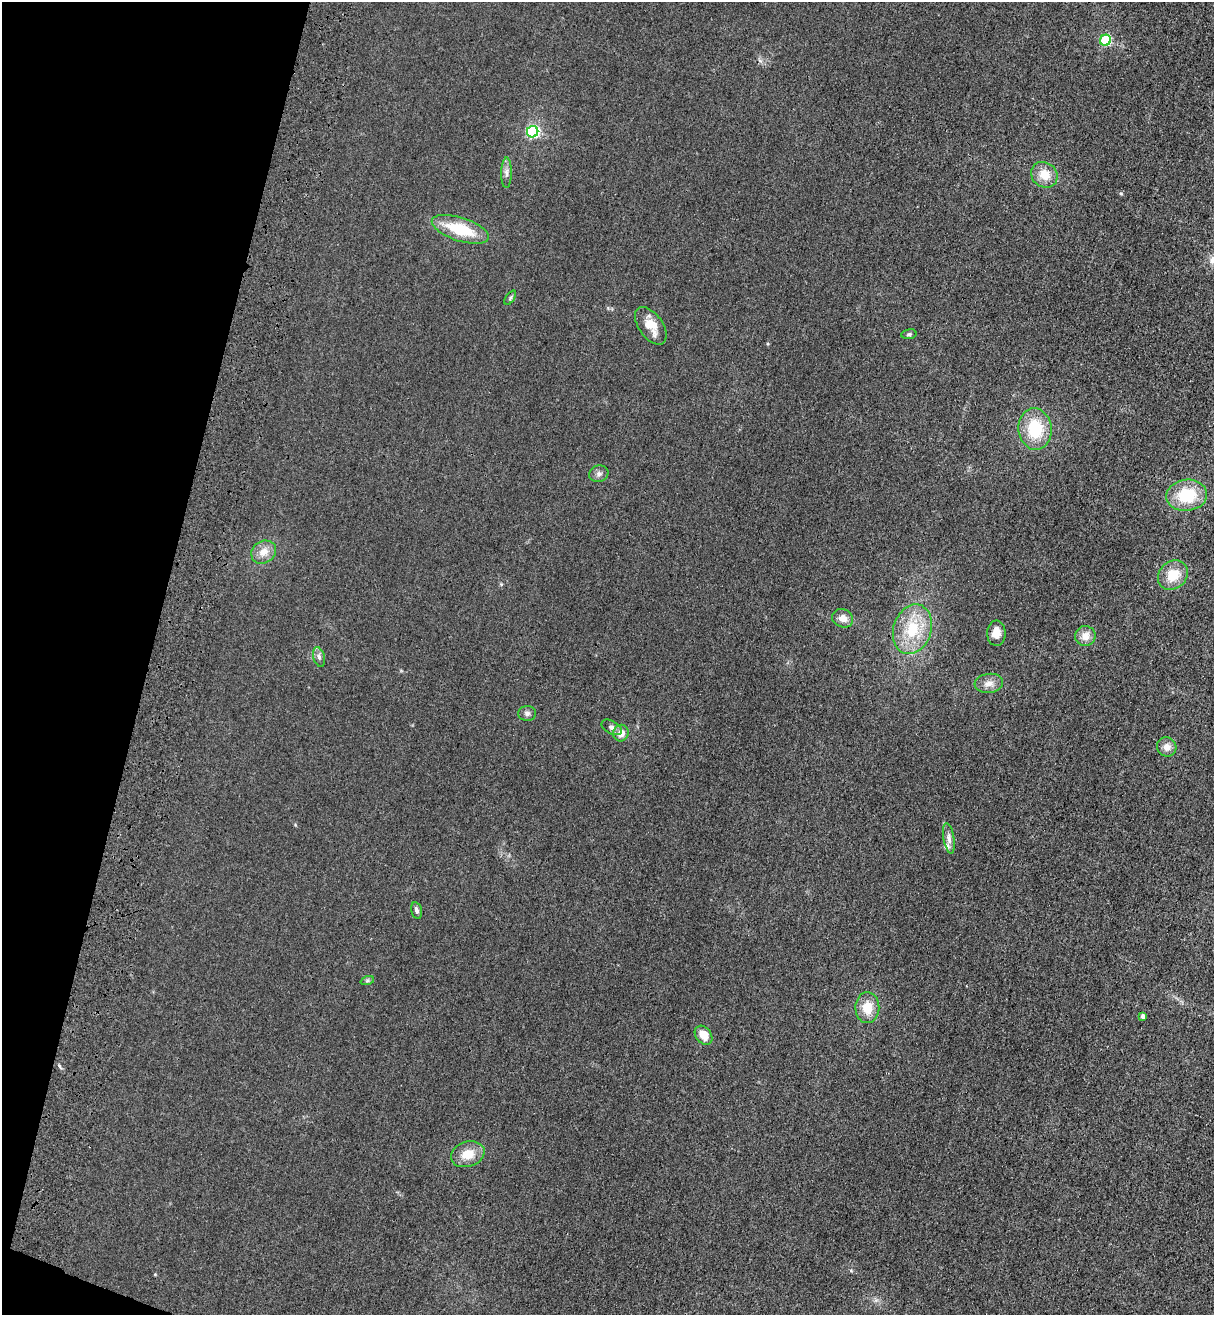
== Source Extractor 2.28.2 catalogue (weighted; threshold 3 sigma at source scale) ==
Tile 9 of 4 x 4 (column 1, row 3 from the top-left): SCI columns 370-1581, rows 1359-2671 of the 5463 x 5344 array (HDU 1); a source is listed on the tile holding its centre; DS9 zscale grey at full resolution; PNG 1216 x 1317 px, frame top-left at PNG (2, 2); each listed source drawn as its Kron ellipse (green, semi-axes under 4 px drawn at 4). Shown black and unused: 13% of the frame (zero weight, under 3 of 4 exposures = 6% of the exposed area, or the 3 px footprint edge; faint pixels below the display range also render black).
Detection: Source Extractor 2.28.2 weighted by HDU 2 'WHT'; one run over the whole footprint, this tile lists its part. Background 0.0139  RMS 0.0055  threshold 0.0247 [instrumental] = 3 sigma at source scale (4.5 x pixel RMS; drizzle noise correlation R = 1.50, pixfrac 1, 0.05/0.05 arcsec/px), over >= 5 px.
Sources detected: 31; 1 inside a brighter listed object's ellipse — not listed separately; the other 30 listed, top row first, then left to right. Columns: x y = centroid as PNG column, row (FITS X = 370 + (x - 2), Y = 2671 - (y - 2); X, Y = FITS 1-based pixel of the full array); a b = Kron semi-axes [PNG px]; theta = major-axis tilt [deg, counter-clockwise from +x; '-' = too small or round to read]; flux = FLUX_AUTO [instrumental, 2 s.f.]
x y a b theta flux
1105 40 5 5 - 49
533 132 6 5 - 78
506 173 15 5 89 2.2
1044 175 14 12 -38 8.3
460 229 30 11 -18 22
510 298 8 4 55 0.97
651 326 21 12 -54 8.7
909 334 7 5 11 0.99
1035 429 21 16 -83 23
599 474 10 8 20 2
1187 495 20 15 8 23
264 552 13 11 33 5.5
1173 575 16 13 44 11
843 618 10 9 - 4.2
912 629 25 19 72 21
996 633 13 9 89 5.2
1085 636 10 10 - 5
319 657 10 5 -74 1.7
989 683 14 9 6 4.3
527 713 9 7 1 1.8
612 727 11 6 -29 1.9
621 733 8 7 - 4.8
1167 747 10 9 - 3.9
949 838 15 5 -80 2.6
417 911 8 5 -78 1.7
367 981 7 4 19 0.83
867 1008 15 12 88 9.8
1143 1016 4 4 - 2
703 1035 10 7 -52 7.4
468 1154 17 12 18 9
Unlisted compact peaks at least as high as the median listed source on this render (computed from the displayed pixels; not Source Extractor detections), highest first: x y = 1121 193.